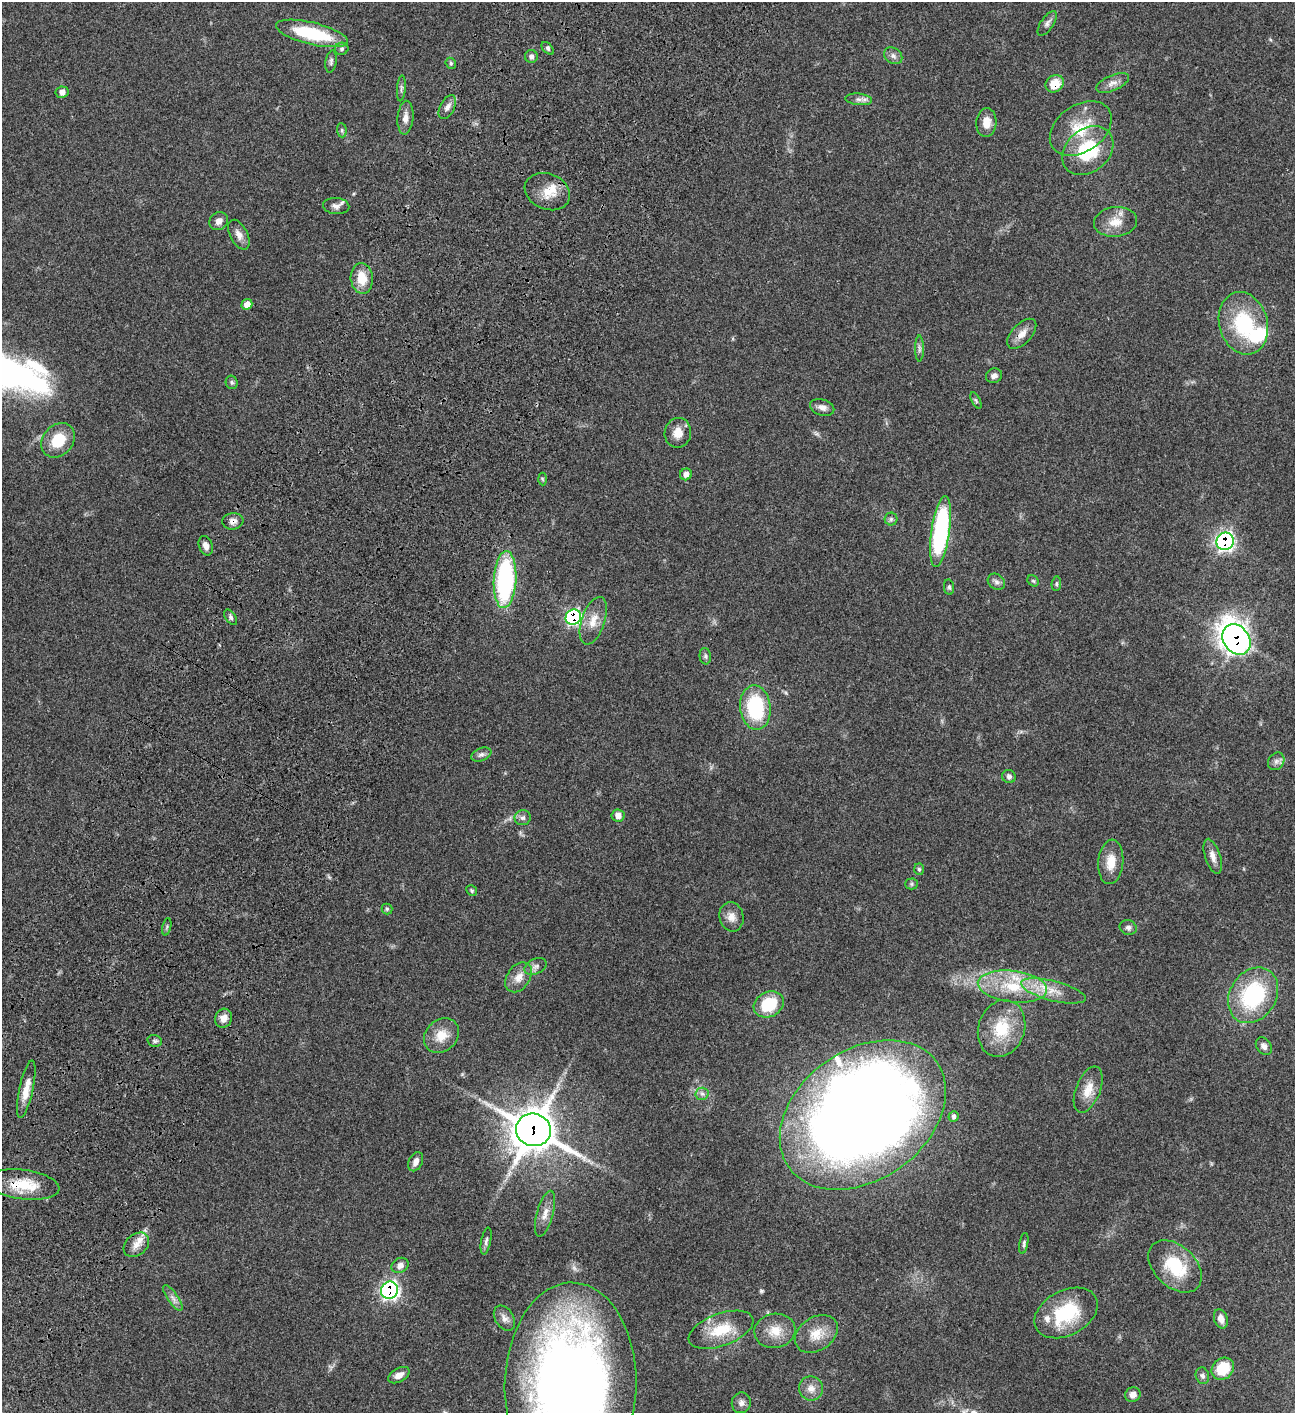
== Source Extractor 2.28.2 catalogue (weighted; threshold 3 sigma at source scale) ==
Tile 7 of 4 x 4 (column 3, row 2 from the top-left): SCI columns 3091-4383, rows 3023-4433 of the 6051 x 6049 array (HDU 1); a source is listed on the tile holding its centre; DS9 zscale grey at full resolution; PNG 1297 x 1415 px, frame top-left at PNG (2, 2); each listed source drawn as its Kron ellipse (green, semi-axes under 4 px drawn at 4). Shown black and unused: <1% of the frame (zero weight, under 3 of 4 exposures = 13% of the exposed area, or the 3 px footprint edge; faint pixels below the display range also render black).
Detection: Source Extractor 2.28.2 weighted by HDU 2 'WHT'; one run over the whole footprint, this tile lists its part. Background 0.0627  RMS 0.0058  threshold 0.0262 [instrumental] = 3 sigma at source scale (4.5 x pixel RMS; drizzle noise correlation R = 1.50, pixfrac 1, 0.05/0.05 arcsec/px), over >= 5 px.
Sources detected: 112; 5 inside a brighter listed object's ellipse — not listed separately; the other 107 listed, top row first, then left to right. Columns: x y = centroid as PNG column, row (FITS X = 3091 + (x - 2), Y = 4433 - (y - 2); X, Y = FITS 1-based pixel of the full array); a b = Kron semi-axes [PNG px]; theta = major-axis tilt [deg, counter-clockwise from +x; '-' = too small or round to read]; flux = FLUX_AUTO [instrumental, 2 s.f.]
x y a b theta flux
1047 23 14 6 56 2.1
312 33 37 11 -14 32
548 48 7 4 -46 1.1
342 49 7 6 - 1.2
531 56 6 6 - 1.7
893 56 10 7 -34 2.1
331 61 11 5 81 1.5
451 63 6 5 - 0.81
1112 83 18 7 24 3.9
1055 84 9 8 - 9.5
401 88 13 3 85 1.3
62 92 6 5 - 2.5
859 99 13 5 -6 2.5
447 107 13 7 62 2.9
405 118 17 8 85 3.9
986 123 14 10 85 6
1081 128 34 23 35 21
342 130 7 5 -84 1
1088 150 28 21 40 35
547 192 23 17 -22 10
336 206 13 8 -3 2.8
219 221 10 8 35 3.2
1116 222 22 15 6 8.7
239 235 16 8 -62 3.9
362 278 15 11 -84 10
247 304 5 5 - 4.9
1243 323 32 24 -74 38
1022 334 18 10 47 5.2
919 349 13 4 -90 1.6
994 376 8 7 - 1.9
232 382 7 6 - 1.1
976 400 9 4 -63 0.93
822 407 12 8 -17 3.2
678 433 15 13 80 6.2
58 440 19 15 49 15
686 474 6 5 - 3.1
542 479 6 4 -87 0.76
891 519 6 6 - 1.4
233 521 10 8 7 2.7
940 531 36 9 82 83
1225 541 9 8 - 150
206 546 10 6 -72 3.1
505 580 28 11 87 92
1033 581 6 5 - 0.88
996 582 9 7 -37 1.9
1056 584 7 4 85 0.89
949 587 8 5 -81 1.1
231 617 9 5 -55 1.4
573 617 8 7 - 76
593 621 25 11 71 8.5
1236 639 16 13 -54 340
705 656 8 5 -84 1.3
755 707 22 15 -84 40
481 755 10 6 21 2.1
1276 761 9 7 56 2.2
1009 777 7 6 - 1.7
618 815 6 6 - 3.4
523 818 8 7 - 1.7
1213 856 18 7 -72 4.2
1111 862 22 12 84 8.9
919 869 6 5 - 0.93
912 884 6 5 - 0.88
472 891 6 5 - 0.83
387 909 5 5 - 0.84
731 917 15 12 -77 4.8
167 927 9 3 77 0.88
1128 927 9 7 -22 1.9
536 966 11 7 25 2.3
518 977 16 11 54 5.6
1012 986 35 15 -7 24
1053 991 33 10 -14 11
1253 995 29 23 58 53
769 1004 16 12 26 22
224 1018 10 8 66 4.3
1002 1028 29 23 71 21
441 1036 19 15 42 9.6
155 1041 7 5 -15 1.3
1264 1046 9 7 -55 2.5
26 1089 29 7 78 7.1
1088 1090 24 12 68 8.2
702 1094 6 6 - 1.5
863 1115 91 65 36 850
954 1117 5 5 - 1.2
533 1130 18 16 -17 1300
416 1162 10 6 65 3.3
23 1184 37 14 -8 17
545 1214 23 8 75 5
486 1241 13 5 79 1.8
1024 1243 10 4 79 1.1
136 1245 14 10 42 5.3
400 1265 9 7 33 3
1175 1266 31 20 -44 26
390 1290 9 8 - 140
173 1298 15 5 -56 2.6
1066 1313 34 22 27 32
504 1318 14 9 -57 3.4
1221 1319 10 6 -70 4
721 1330 34 16 20 17
775 1331 20 17 8 10
816 1334 23 16 33 10
1223 1369 12 10 44 16
399 1375 11 6 30 3.5
1202 1376 8 6 -74 1.8
570 1385 102 66 89 580
811 1388 12 12 - 4.4
1133 1395 8 7 - 3.3
741 1403 10 9 - 2.6
Overlapping masked pixels (flux is a lower limit): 9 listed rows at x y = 1055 84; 233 521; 1225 541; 573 617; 1236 639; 863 1115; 533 1130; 23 1184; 390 1290
Isophote crosses this tile's border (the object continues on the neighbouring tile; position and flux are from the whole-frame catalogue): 1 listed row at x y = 570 1385